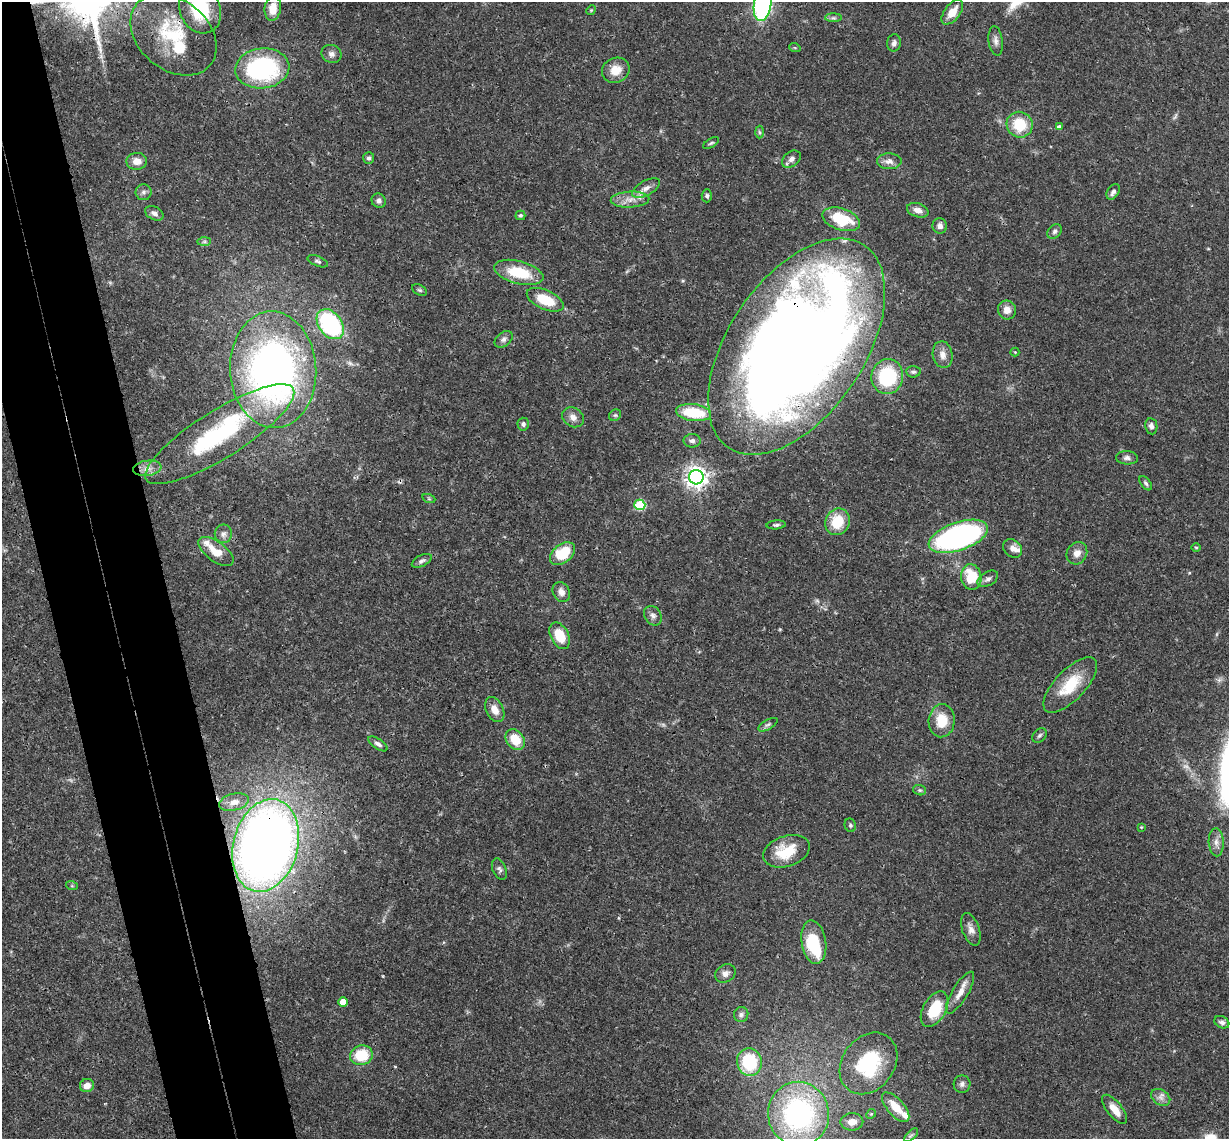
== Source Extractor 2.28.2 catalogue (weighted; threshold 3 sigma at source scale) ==
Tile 11 of 4 x 4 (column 3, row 3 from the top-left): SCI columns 2515-3741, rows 1402-2538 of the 5026 x 4964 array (HDU 1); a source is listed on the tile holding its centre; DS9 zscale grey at full resolution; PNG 1231 x 1141 px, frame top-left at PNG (2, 2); each listed source drawn as its Kron ellipse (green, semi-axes under 4 px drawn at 4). Shown black and unused: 8% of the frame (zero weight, under 3 of 4 exposures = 6% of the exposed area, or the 3 px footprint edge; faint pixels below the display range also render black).
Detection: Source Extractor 2.28.2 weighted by HDU 2 'WHT'; one run over the whole footprint, this tile lists its part. Background 0.0422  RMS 0.0029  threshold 0.0129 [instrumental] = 3 sigma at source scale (4.5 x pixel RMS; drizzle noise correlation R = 1.50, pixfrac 1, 0.05/0.05 arcsec/px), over >= 5 px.
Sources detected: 121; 2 too faint to see at this stretch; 1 inside a brighter object's white glare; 1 cosmic-ray / hot-pixel residue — neither listed nor drawn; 6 inside a brighter listed object's ellipse — not listed separately; the other 111 listed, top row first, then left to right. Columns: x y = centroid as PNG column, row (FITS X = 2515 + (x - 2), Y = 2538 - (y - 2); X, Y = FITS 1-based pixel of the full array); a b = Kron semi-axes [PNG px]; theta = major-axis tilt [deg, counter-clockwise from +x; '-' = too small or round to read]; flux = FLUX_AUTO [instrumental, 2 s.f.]
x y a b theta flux
762 5 16 8 82 52
200 9 25 20 -65 14
273 9 12 8 82 4.5
591 10 5 4 - 0.29
952 12 14 8 52 3.7
833 18 8 4 0 0.62
173 35 48 35 -40 21
996 41 15 7 -83 1.4
894 43 8 7 - 1
795 48 6 3 -19 0.33
331 54 10 9 - 1.4
262 68 27 20 6 39
616 70 14 12 28 3.9
1020 125 13 12 - 9.3
1059 127 4 4 - 0.85
759 132 6 4 -88 0.43
711 143 9 3 32 0.47
369 158 6 5 - 0.74
791 159 10 7 36 1.2
137 161 10 8 2 2.4
889 161 12 8 0 1.8
646 188 15 7 29 1.9
144 192 8 8 - 0.94
1113 192 8 5 58 1.1
707 196 6 5 - 0.6
630 199 19 8 3 2.9
379 201 7 7 - 1.1
918 210 11 7 -18 1.8
154 213 10 6 -28 1.2
520 215 5 5 - 0.49
841 219 19 10 -18 12
940 226 7 7 - 1.3
1054 231 8 6 46 0.83
204 242 7 4 1 0.58
318 261 11 5 -21 0.69
519 272 25 11 -14 11
420 290 8 5 -26 0.5
545 300 20 9 -24 8.1
1007 310 9 9 - 2.3
330 324 16 11 -53 35
504 339 10 7 39 1.1
796 347 122 68 56 570
1015 352 4 4 - 0.25
943 355 13 10 -79 2.3
273 370 58 43 -87 130
913 372 7 5 -4 0.68
887 377 17 16 - 19
693 413 18 8 -8 11
615 415 6 5 - 0.46
573 417 11 9 -33 1.7
523 424 6 6 - 0.82
1151 426 8 6 -80 1
220 434 86 23 32 39
692 441 8 7 - 0.99
1127 458 11 6 -3 1.1
147 468 14 7 8 2.3
696 477 7 7 - 180
1146 483 8 5 -53 0.62
429 499 6 4 -19 0.39
640 505 5 5 - 19
837 522 13 12 - 8.4
776 525 10 4 4 0.65
223 534 9 8 - 1.4
958 536 31 14 19 71
1196 547 5 3 - 0.25
1012 548 10 8 -39 1.7
216 551 21 9 -37 5.1
1077 553 11 10 - 2.3
562 554 14 9 39 9.6
422 561 11 5 27 0.87
971 577 13 10 -82 9
988 579 11 6 31 1.1
561 592 10 8 -61 1.7
653 616 10 8 -57 1.2
560 636 14 8 -63 7.1
1070 685 35 15 46 11
495 710 13 8 -64 2.9
942 721 16 13 85 6.2
768 725 11 5 29 0.76
1039 735 8 6 45 0.64
515 740 11 8 -53 6.5
378 744 11 5 -34 1
920 790 6 5 - 0.47
234 802 15 8 13 2.3
850 825 7 5 -66 0.54
1141 827 4 4 - 0.26
1216 842 14 7 -87 1.8
266 845 47 32 75 280
786 851 24 15 18 9.5
499 869 11 6 -67 0.92
72 886 6 4 -18 0.33
971 929 17 8 -70 2
814 942 22 12 -81 13
725 973 11 8 31 1.4
960 993 24 8 59 3.1
343 1002 5 4 - 4.8
934 1009 19 11 60 11
741 1015 7 7 - 0.88
1222 1022 8 5 -28 1
361 1055 11 10 - 9
749 1062 14 12 -76 16
868 1063 33 26 53 19
962 1084 8 8 - 1
87 1086 7 6 - 2.3
1161 1097 10 7 -34 1.4
896 1107 18 8 -48 5.3
1115 1109 17 7 -51 3.4
798 1114 32 30 -84 53
871 1114 5 4 - 0.37
852 1122 11 8 1 2.4
911 1135 9 3 44 0.48
Overlapping masked pixels (flux is a lower limit): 5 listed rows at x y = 173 35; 796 347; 273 370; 266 845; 798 1114
Isophote crosses this tile's border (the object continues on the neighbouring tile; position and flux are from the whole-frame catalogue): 2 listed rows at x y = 762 5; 200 9